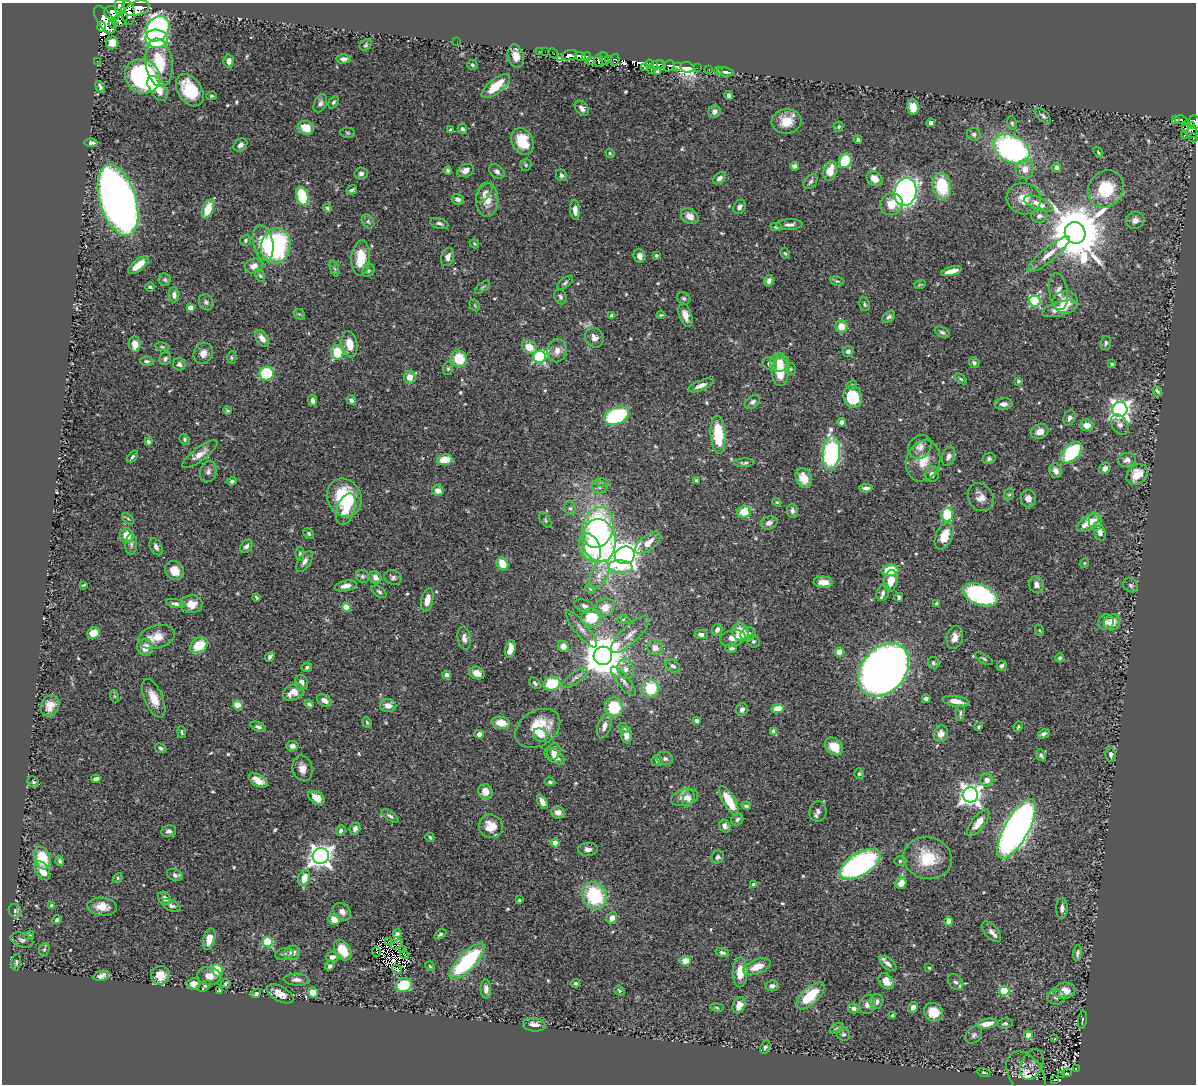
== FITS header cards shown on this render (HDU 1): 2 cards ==
NAXIS1  =                 1194
NAXIS2  =                 1082

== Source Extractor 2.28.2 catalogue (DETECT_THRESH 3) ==
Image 1194 x 1082 px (HDU 1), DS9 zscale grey, 1 PNG px = 1 image px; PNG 1198 x 1086 px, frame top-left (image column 1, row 1082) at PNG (2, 3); each listed source drawn as its Kron ellipse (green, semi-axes under 4 px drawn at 4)
Background 0.863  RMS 0.03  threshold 0.0899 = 3 sigma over >= 5 px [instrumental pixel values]
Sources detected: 583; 11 with non-positive FLUX_AUTO (blend fragments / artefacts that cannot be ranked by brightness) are neither listed nor drawn; of the other 572, the 500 brightest by FLUX_AUTO listed and drawn (72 fainter detections omitted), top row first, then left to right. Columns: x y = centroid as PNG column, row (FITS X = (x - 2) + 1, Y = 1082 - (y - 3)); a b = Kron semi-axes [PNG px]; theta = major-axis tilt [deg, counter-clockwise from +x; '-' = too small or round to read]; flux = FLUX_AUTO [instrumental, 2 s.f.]
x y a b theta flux
120 7 8 5 -85 600
137 8 12 7 17 1600
112 13 8 6 -28 500
128 13 12 6 -84 360
120 19 9 6 46 310
105 20 16 7 -56 930
113 24 4 3 - 170
102 27 5 4 - 280
158 29 14 11 54 720
156 39 11 9 -11 170
457 42 2 2 - 19
112 43 6 6 - 25
366 45 6 5 - 3.3
539 51 2 2 - 14
545 52 2 2 - 6.1
553 53 5 2 - 14
570 55 8 4 21 430
516 56 12 8 -75 23
580 56 5 4 - 610
587 57 5 3 - 48
561 58 3 3 - 35
344 59 7 4 3 7.3
605 59 6 3 -69 230
609 59 3 2 - 120
599 60 6 4 -86 250
615 60 6 3 80 120
97 61 2 2 - 7.9
229 61 6 5 - 8.8
590 61 4 4 - 130
159 63 24 13 -83 78
650 64 4 3 - 320
661 64 4 3 - 310
472 65 5 5 - 3.7
657 65 6 4 8 860
669 66 6 5 - 150
678 66 3 3 - 220
687 67 7 5 -11 310
644 68 4 2 - 98
697 68 2 2 - 7.2
709 69 2 2 - 6.4
651 70 2 2 - 84
718 70 3 2 - 5
658 71 3 3 - 3.4
725 72 8 4 -10 6.1
142 76 18 16 -39 360
496 86 17 7 38 53
100 87 6 3 -63 5.2
158 88 14 8 -56 34
190 90 17 12 -56 94
729 95 4 4 - 6.3
212 96 5 4 - 2.7
334 102 6 4 56 4.5
320 103 10 6 64 7.1
913 107 7 6 - 22
582 108 9 6 -52 11
714 112 6 6 - 10
1043 116 10 5 -44 5.4
1176 119 4 3 - 28
1181 119 6 3 0 2.5
786 121 15 12 7 33
1194 122 7 5 -81 270
931 123 4 4 - 19
1012 123 7 4 -80 3.8
1191 126 4 3 - 89
839 127 5 5 - 3.2
306 128 8 7 - 36
1185 128 3 2 - 70
462 129 5 4 - 5.1
450 130 4 3 - 2.7
1190 130 9 5 -41 170
348 133 7 5 -3 3.6
974 134 7 6 - 5.6
1184 136 3 2 - 4.5
1193 138 4 3 - 18
858 140 4 3 - 3.7
522 141 14 10 -62 57
91 143 6 4 -1 6.3
240 145 7 6 - 9.3
1012 149 19 13 -29 460
1098 152 6 4 -52 2.6
610 153 5 3 - 3.3
845 161 7 6 - 84
526 165 5 5 - 3.3
795 166 4 4 - 5.4
1056 167 5 4 - 7.6
1025 169 10 9 - 21
448 170 4 4 - 3.8
466 170 8 6 26 14
830 171 10 6 73 30
497 172 9 6 -45 7.4
361 173 6 6 - 6.3
561 175 6 5 - 5.6
720 178 7 5 42 6.9
874 179 8 6 -37 16
810 182 8 5 50 5
942 186 13 9 -77 92
1106 189 19 17 50 85
352 190 5 3 - 4
905 192 14 11 75 980
484 193 11 5 55 7.5
302 196 9 6 -74 100
458 199 6 5 - 6.6
1024 199 17 15 -20 31
118 200 37 18 -73 2400
487 200 17 11 -90 26
891 204 11 10 - 28
1039 204 16 6 -22 19
740 207 7 5 62 7.5
327 208 4 4 - 3.3
208 209 10 5 68 50
575 210 10 5 -86 12
690 216 9 7 -33 15
1039 216 8 7 - 7.7
1135 220 9 8 - 12
368 221 7 5 -54 5.1
439 223 9 5 -16 5.7
790 225 13 5 3 8
776 227 5 3 - 2.4
1075 233 11 10 - 14000
246 240 6 5 - 4
263 243 18 10 -79 46
474 244 5 4 - 2.5
276 246 18 14 77 300
785 253 6 4 -61 2.6
1049 254 27 7 39 26
656 255 3 3 - 2.7
640 256 7 6 - 10
448 257 9 6 71 10
361 258 17 9 87 45
139 265 13 5 39 31
254 266 9 7 22 12
335 269 8 3 -71 4.1
369 271 7 5 53 4.1
951 271 10 4 15 22
260 276 7 4 -63 3.1
165 280 6 6 - 5.1
769 281 6 4 75 7.9
837 281 7 4 -8 3
565 283 9 5 38 4.2
920 284 6 3 19 2.6
150 287 5 5 - 2.9
482 287 9 3 40 2.8
1058 291 19 9 -81 16
174 295 7 5 -89 8.3
560 297 7 6 - 4.7
684 298 7 5 -33 4.3
1035 301 6 5 - 180
206 302 8 6 -63 5.9
1065 302 13 11 0 30
865 304 7 5 -75 4
475 305 6 4 -60 2.5
190 307 4 4 - 18
1060 309 18 7 16 30
299 314 6 4 -41 2.9
661 315 4 3 - 2.5
685 315 12 6 -71 18
612 316 4 4 - 12
889 317 7 4 34 5.3
841 326 6 6 - 30
942 332 8 5 -28 4.6
262 338 9 5 -55 14
594 338 10 9 - 12
1106 343 7 5 81 4.6
135 344 7 6 - 18
350 344 13 7 -79 29
162 347 7 3 -8 2.9
529 347 8 6 -34 26
557 350 12 9 79 15
848 351 6 5 - 7.1
337 352 7 6 - 64
203 353 11 9 59 14
232 357 6 4 -89 3.1
540 357 6 6 - 260
165 359 6 5 - 5.5
459 359 8 8 - 57
147 361 7 4 -5 4.6
779 362 9 9 - 21
974 363 5 5 - 4.2
179 364 6 6 - 6.2
770 364 8 6 -35 9.8
1112 364 4 3 - 3.8
448 368 7 5 76 3.3
791 369 5 5 - 2.8
780 371 15 8 -89 51
266 373 7 7 - 120
410 377 6 6 - 19
961 379 7 3 -36 3
1018 381 4 4 - 3.4
701 385 13 5 22 11
852 385 5 4 - 2.8
1157 391 5 3 - 4.1
853 397 11 9 -77 86
313 400 5 4 - 7.2
351 400 5 4 - 6.1
753 402 8 6 38 6
1004 404 9 6 3 10
1120 410 7 7 - 1000
227 411 4 3 - 2.9
616 416 13 8 24 190
1069 418 8 5 73 7.1
841 422 4 4 - 8.3
1120 424 11 7 -56 11
1087 425 7 6 - 16
1040 432 9 7 25 17
718 435 19 7 -86 91
184 439 6 4 -69 3.6
148 441 4 3 - 6.6
920 447 13 10 48 15
831 453 17 8 84 380
1071 453 13 8 45 120
200 454 21 6 37 18
948 456 10 6 72 8.7
132 457 7 4 52 3.9
989 459 6 5 - 4.4
445 460 7 5 10 37
1127 460 9 7 10 10
923 461 21 16 70 40
744 463 10 4 2 4.2
1105 468 6 5 - 10
1056 471 7 6 - 12
208 472 11 8 72 8.4
932 474 7 7 - 9.9
1137 474 12 9 47 39
804 478 10 7 -66 32
696 480 3 3 - 2.5
232 481 4 4 - 5
602 482 7 4 -19 3.3
599 487 7 6 - 7.2
866 488 7 3 -3 7
438 491 6 5 - 14
1009 494 6 5 - 3.3
981 497 14 12 -59 16
344 498 19 16 -65 120
1028 499 8 7 - 12
777 502 4 4 - 2.4
570 508 7 5 -61 4.6
346 509 16 9 71 26
792 511 7 5 -86 6.3
744 512 7 6 - 45
947 514 7 6 - 75
128 519 7 4 -44 3
545 520 9 4 -57 3.4
1095 521 9 6 -81 13
769 523 8 6 20 9.4
1088 523 12 6 32 32
598 527 21 15 76 290
1099 531 10 5 -69 14
309 534 6 4 -46 3.9
127 535 7 6 - 29
944 536 14 8 66 35
599 541 21 16 -84 340
648 543 15 7 39 24
131 544 10 6 88 6.7
246 546 7 5 52 7
156 547 9 5 -62 7.5
590 547 14 10 -65 94
300 554 7 4 -89 3.5
625 555 10 8 15 2500
304 561 12 6 56 9.8
1084 563 5 4 - 2.7
502 564 7 5 -62 34
620 567 12 6 -2 50
174 570 10 9 - 26
890 570 8 6 8 69
599 575 15 8 64 20
362 576 7 6 - 4.6
375 577 7 5 -52 11
393 577 9 7 -18 7
891 581 11 6 82 28
823 582 10 5 -4 19
84 585 4 3 - 2.6
1036 585 8 7 - 9.9
1131 585 7 6 - 5.4
346 586 11 5 12 12
590 589 5 4 - 3
379 592 8 5 -34 4.5
883 593 8 6 67 6.8
980 595 18 10 -22 310
256 597 4 2 - 2.8
899 597 4 3 - 6.3
427 600 12 6 77 20
175 603 9 4 -12 6.2
937 603 4 3 - 3.1
192 604 11 9 0 20
585 606 11 6 -22 9
346 607 4 4 - 39
605 607 10 8 27 26
591 618 10 9 - 61
623 619 6 4 2 2.9
1106 622 8 7 - 8.5
1112 622 8 7 - 23
581 629 23 6 -51 16
717 630 6 5 - 6.7
1039 630 6 3 -71 2.7
741 632 9 8 - 46
93 633 6 5 - 24
630 634 25 9 43 25
701 634 6 4 -4 6.8
748 634 8 6 29 7.1
156 637 18 11 16 32
464 638 12 6 -81 9.9
733 638 13 8 11 15
955 638 11 8 76 16
753 641 6 6 - 4.2
199 645 10 7 37 47
563 646 6 5 - 16
145 647 8 8 - 22
655 648 8 7 - 17
731 648 5 5 - 5.3
510 649 9 5 78 22
839 652 4 4 - 45
603 656 9 9 - 7300
270 657 5 3 - 5.4
1060 658 4 3 - 4
984 659 10 4 -30 3.7
933 663 6 5 - 3.4
673 666 8 5 -36 6.5
1001 666 5 4 - 5.6
307 667 5 4 - 3.9
626 669 10 8 -74 13
884 670 30 21 51 2600
477 673 8 6 -21 18
447 675 4 4 - 9.2
575 678 15 5 36 8.7
623 681 18 6 -51 13
301 683 8 6 -76 13
535 683 7 4 -41 4
552 684 8 7 - 73
651 688 9 8 - 77
293 692 11 7 28 24
114 696 6 4 -70 2.7
154 698 21 9 -67 33
926 699 4 4 - 7.7
324 700 8 5 -31 15
956 701 14 5 -9 17
309 704 5 3 - 4.2
238 705 5 4 - 49
388 705 8 6 -2 15
50 706 11 9 63 19
614 707 10 9 - 79
742 709 6 5 - 7.3
777 709 6 4 12 30
960 713 8 4 85 4.3
697 720 4 3 - 7.6
367 722 5 3 - 2.7
501 723 9 6 -8 33
604 726 13 6 71 14
258 727 8 4 -21 4.7
979 727 3 3 - 2.7
1018 727 5 3 - 2.5
538 728 24 17 32 72
623 728 6 4 -28 2.9
774 731 4 4 - 9.6
182 732 6 3 -84 3
479 734 4 4 - 11
941 734 8 7 - 14
1044 734 6 4 26 5.2
540 735 8 6 -27 13
626 735 8 5 -86 14
292 746 6 5 - 6.8
834 746 10 7 -44 35
160 748 6 4 -25 4.2
554 751 8 6 72 17
1111 754 7 5 -80 6.1
1041 755 6 4 -68 4.5
555 756 11 6 -34 13
665 759 8 6 -16 5.4
657 760 5 5 - 4.2
302 768 13 10 -77 16
859 774 5 5 - 3.9
96 779 5 4 - 8.4
258 780 10 5 -32 20
987 780 6 6 - 11
33 782 6 5 - 3.8
550 782 5 3 - 3.1
485 792 8 7 - 18
970 795 7 7 - 1300
685 797 14 8 16 18
316 798 9 6 -33 26
688 798 8 5 68 8.3
729 801 16 6 -59 58
542 802 8 4 -60 12
746 806 4 3 - 4.2
818 811 10 8 81 8.6
558 812 7 6 - 14
390 816 9 4 -33 5.1
737 819 6 5 - 5.1
978 823 16 6 53 21
491 826 12 11 - 35
725 826 6 5 - 7.7
355 829 6 5 - 8.6
1017 829 33 12 61 1500
169 831 7 6 - 6.2
341 831 5 4 - 6.6
430 837 5 3 - 3
555 843 4 4 - 37
588 849 10 6 3 9.6
321 856 8 8 - 1500
718 857 7 6 - 5
42 858 11 8 -71 64
927 858 24 21 -13 74
60 861 5 4 - 4.5
900 861 6 5 - 3.2
860 864 22 11 31 460
42 871 10 6 -57 29
175 875 8 5 -24 7
118 878 5 4 - 2.9
304 878 8 5 73 25
901 883 6 5 - 22
754 885 4 4 - 16
594 896 14 12 -61 140
164 898 7 6 - 9.2
519 900 3 3 - 2.6
52 905 4 3 - 6.7
172 905 10 5 -26 7
102 907 15 9 -7 25
1062 908 10 5 88 8
15 911 7 6 - 4.6
342 912 10 7 -48 11
612 918 6 5 - 13
334 919 6 5 - 27
57 920 5 4 - 3.8
948 921 5 4 - 12
991 932 12 6 -48 9.5
397 934 4 4 - 8.9
440 934 6 4 31 3.9
29 935 5 4 - 3.1
209 939 11 6 76 22
22 940 12 7 -18 8.1
389 941 3 2 - 3.6
268 942 5 5 - 150
397 944 6 2 31 3
44 949 6 5 - 3.7
343 950 11 7 -56 46
403 950 3 2 - 3.4
376 952 5 2 - 2.9
292 953 8 7 - 15
722 953 7 4 -19 5.1
1077 953 8 4 84 5.1
284 954 9 5 10 5.5
404 955 5 2 - 5.3
332 957 6 5 - 9.6
467 961 24 8 46 230
685 961 5 5 - 28
16 962 8 5 79 4.3
888 963 10 5 -40 9.5
330 966 5 4 - 5.2
430 966 5 4 - 2.4
757 967 14 7 21 29
929 968 4 3 - 3
397 969 5 3 - 2.8
217 970 6 5 - 61
740 972 15 7 89 32
160 975 10 9 - 30
101 976 8 5 17 8.4
209 976 12 8 -10 18
297 980 13 6 -2 9.8
886 981 9 6 -50 21
955 982 9 6 -47 7.3
576 983 4 4 - 3.8
193 984 7 5 12 13
226 984 5 4 - 3.9
403 985 8 6 14 68
204 986 7 4 41 2.9
772 986 7 5 9 7.3
486 989 9 5 -88 9.5
219 990 4 3 - 3.3
619 991 5 4 - 3.7
1004 991 5 5 - 130
1064 991 11 8 7 26
313 992 5 4 - 32
256 993 5 4 - 3.6
280 994 14 7 -28 19
810 996 18 8 43 68
1056 997 9 7 3 6.4
876 1001 7 7 - 11
868 1004 10 8 72 11
739 1005 8 6 65 20
717 1007 7 3 -10 2.7
913 1007 5 4 - 10
854 1008 5 5 - 7.6
933 1012 10 9 - 32
892 1015 4 3 - 2.9
1082 1020 9 2 82 2.8
1005 1023 8 5 8 4.4
987 1024 11 5 10 21
534 1025 11 6 -7 16
837 1028 8 4 27 3.3
843 1034 7 6 - 4.7
974 1035 9 7 49 6.9
1028 1035 4 4 - 36
1054 1038 3 3 - 15
765 1047 7 4 65 4.1
1032 1065 16 10 67 17
1076 1068 3 2 - 14
984 1073 6 4 -15 4.1
1067 1073 4 2 - 9.4
1026 1074 25 16 -55 40
1062 1075 3 2 - 6.8
1054 1080 3 2 - 3.9
At the frame edge (FLAGS 8, measured only in part): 1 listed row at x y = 1194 122
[72 fainter detections neither listed nor drawn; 11 non-positive-flux detections neither listed nor drawn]